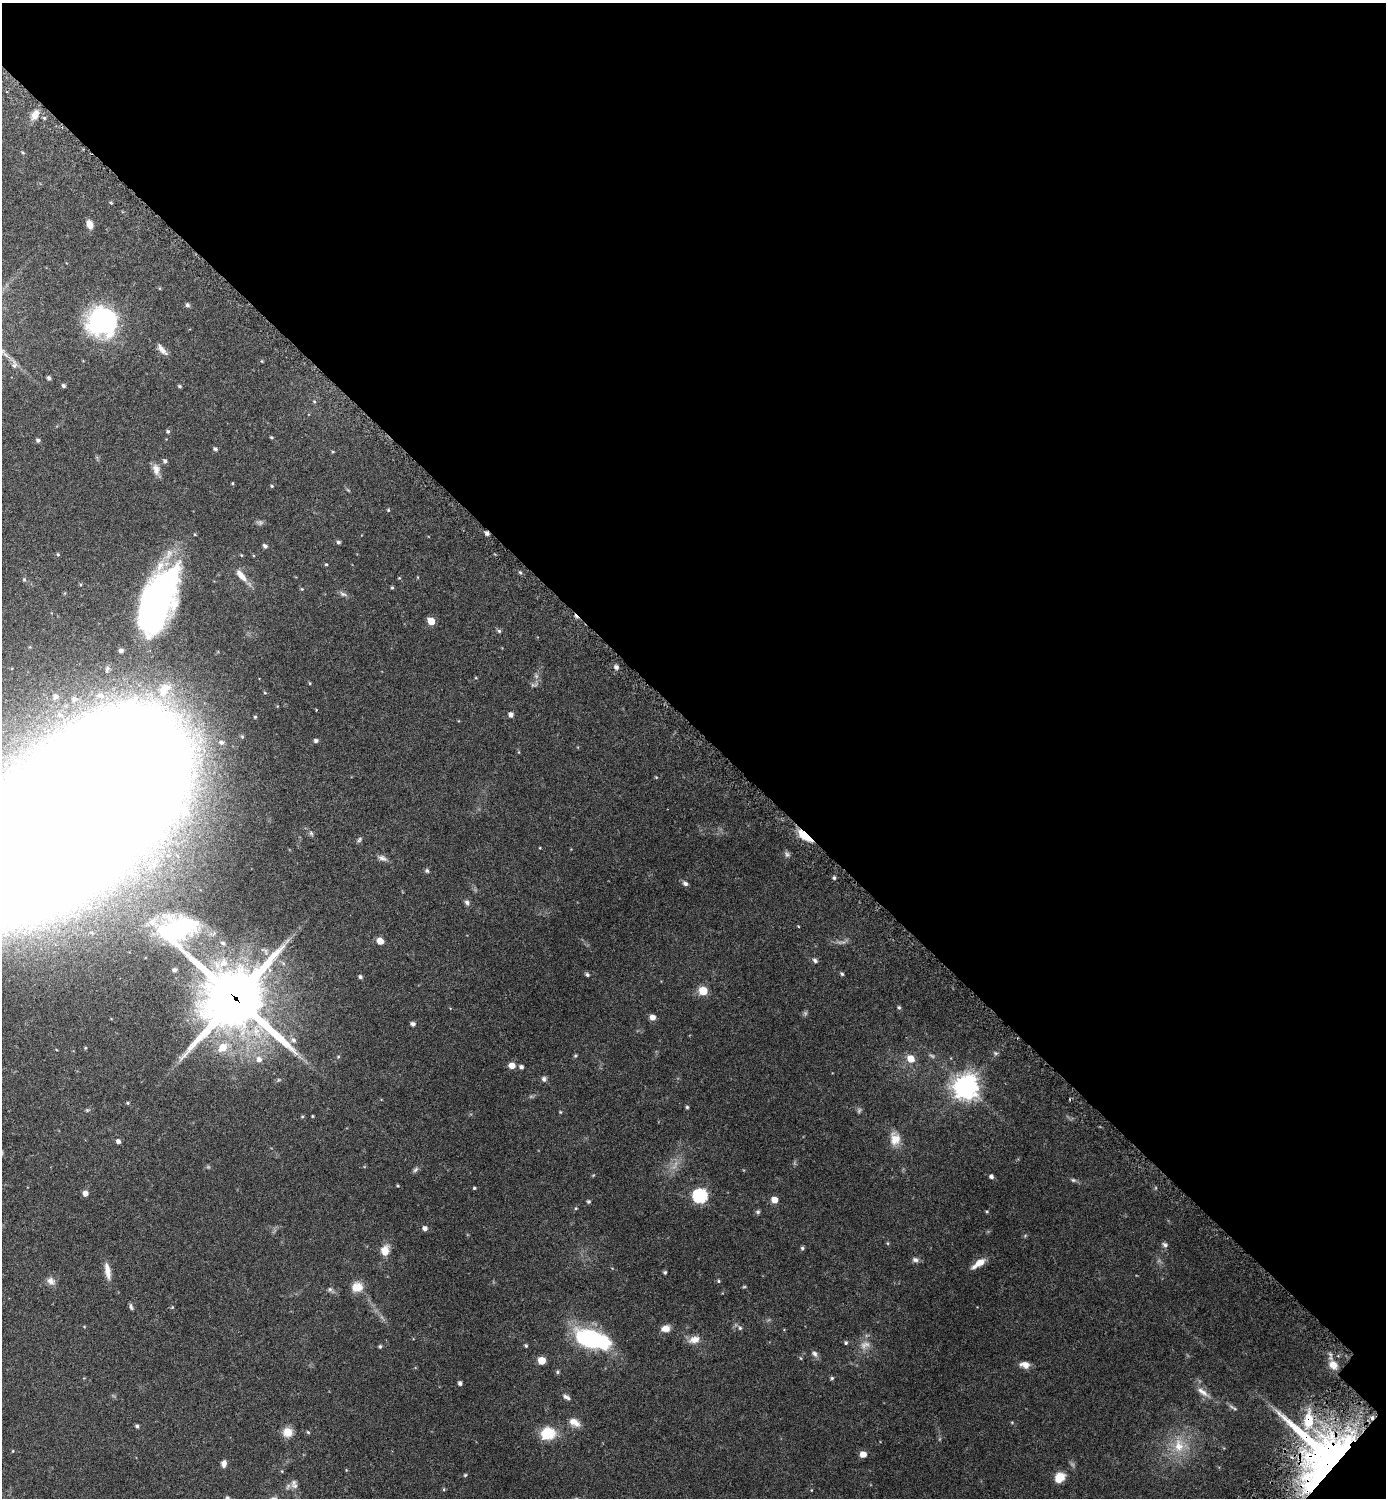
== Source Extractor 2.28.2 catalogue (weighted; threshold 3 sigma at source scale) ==
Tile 8 of 4 x 4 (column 4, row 2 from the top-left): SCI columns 4477-5860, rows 3021-4516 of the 6046 x 6043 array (HDU 1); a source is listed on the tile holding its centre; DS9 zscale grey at full resolution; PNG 1388 x 1500 px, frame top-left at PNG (2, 3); no overlay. Shown black and unused: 49% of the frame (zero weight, under 3 of 6 exposures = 1% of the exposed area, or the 3 px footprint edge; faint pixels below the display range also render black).
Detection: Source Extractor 2.28.2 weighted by HDU 2 'WHT'; one run over the whole footprint, this tile lists its part. Background 0.0801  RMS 0.0037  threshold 0.0151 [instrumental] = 3 sigma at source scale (4.09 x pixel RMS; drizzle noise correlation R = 1.36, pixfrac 0.8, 0.05/0.05 arcsec/px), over >= 5 px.
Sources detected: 132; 5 too faint to see at this stretch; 1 inside a brighter object's white glare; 3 cosmic-ray / hot-pixel residue — not listed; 3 inside a brighter listed object's ellipse — not listed separately; the other 120 listed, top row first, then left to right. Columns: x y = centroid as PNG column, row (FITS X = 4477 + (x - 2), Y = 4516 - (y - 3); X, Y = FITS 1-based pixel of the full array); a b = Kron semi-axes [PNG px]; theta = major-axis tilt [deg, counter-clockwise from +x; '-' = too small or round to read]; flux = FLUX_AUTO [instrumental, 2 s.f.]
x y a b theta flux
35 115 12 8 66 2.2
44 118 4 4 - 0.32
23 153 5 3 - 0.28
111 203 4 3 - 0.29
89 224 9 6 -72 2.1
187 305 6 5 - 0.56
103 321 27 25 27 45
162 350 17 6 -52 1.7
14 365 8 6 50 0.82
49 378 5 4 - 0.62
63 386 4 3 - 0.58
180 386 5 4 - 0.42
168 431 5 4 - 0.41
38 440 5 5 - 0.56
215 449 4 4 - 0.57
333 452 4 3 - 0.28
165 461 5 5 - 0.65
156 469 14 9 -77 1.9
272 486 4 4 - 0.3
487 533 5 4 - 0.93
338 542 5 4 - 0.59
265 546 5 4 - 0.76
58 554 5 4 - 0.32
520 572 4 4 - 0.4
241 575 19 7 -49 2.8
392 588 4 4 - 0.36
158 600 77 35 68 81
431 621 5 5 - 5.3
499 631 5 5 - 0.48
616 667 6 5 - 0.88
74 699 6 6 - 0.81
511 715 5 5 - 1.1
316 741 5 5 - 0.67
221 742 6 6 - 0.88
72 817 174 74 47 3600
804 836 22 7 -38 4.5
359 840 7 4 59 0.51
382 858 12 7 -22 1.2
427 871 6 5 - 0.49
834 878 4 4 - 0.46
685 883 7 5 -25 0.83
467 902 7 6 - 0.75
380 941 6 5 - 2.8
815 960 7 5 -53 0.62
174 970 4 4 - 0.68
587 974 5 4 - 0.54
842 974 4 4 - 0.48
360 977 4 4 - 0.61
703 991 6 5 - 8.3
235 998 39 22 -49 1800
899 1007 5 4 - 0.43
652 1017 6 5 - 1.6
413 1024 4 4 - 0.92
293 1040 8 7 - 1
223 1047 13 10 39 3.9
996 1053 6 5 - 0.47
910 1058 7 6 - 3.6
259 1059 8 7 - 1.6
512 1065 7 6 - 1.9
521 1067 5 4 - 0.74
544 1079 7 6 - 0.71
966 1086 8 8 - 270
128 1103 4 4 - 0.33
687 1107 4 4 - 0.42
312 1116 4 3 - 0.24
895 1139 16 13 -88 3.5
118 1141 5 5 - 0.88
415 1170 9 4 45 0.66
991 1177 4 4 - 0.81
1073 1180 7 4 -44 0.46
398 1186 4 3 - 0.27
474 1188 4 4 - 0.32
85 1193 5 5 - 1.6
700 1196 7 6 - 46
774 1200 6 5 - 2.8
588 1201 4 4 - 0.47
576 1208 5 3 - 0.28
758 1212 6 5 - 0.53
425 1228 5 5 - 1.1
1165 1245 7 5 -44 0.75
802 1248 5 5 - 0.45
385 1250 10 8 79 3.3
915 1260 8 6 -15 0.86
979 1263 17 6 34 3.2
107 1271 21 7 -80 2.7
665 1272 5 4 - 0.39
51 1281 11 9 -45 1.5
719 1281 5 3 - 0.31
357 1287 14 12 13 3.1
330 1289 6 5 - 0.58
131 1307 8 4 -73 0.59
665 1328 10 7 6 2.3
740 1328 5 5 - 0.47
588 1338 26 15 -26 34
694 1340 14 9 16 2.4
846 1343 4 4 - 0.42
380 1346 5 4 - 0.41
526 1346 5 4 - 0.37
815 1354 10 6 -57 0.88
541 1360 5 5 - 5.4
1025 1365 13 7 -11 1.8
1333 1365 12 11 - 2.5
557 1372 5 4 - 0.47
832 1378 5 4 - 0.41
460 1383 4 4 - 0.73
1202 1392 18 7 -37 2.1
566 1397 9 5 -29 0.96
574 1422 14 8 -27 2.6
137 1426 4 4 - 0.55
288 1432 10 10 - 3.3
308 1432 5 4 - 0.32
548 1433 13 11 14 9.2
1179 1446 18 12 -78 5.4
863 1454 5 5 - 2.7
1324 1458 57 46 -58 150
224 1464 7 6 - 1.4
465 1475 5 4 - 0.31
1060 1477 11 9 43 3.7
295 1486 10 7 -17 1.2
227 1498 5 4 - 0.54
Overlapping masked pixels (flux is a lower limit): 5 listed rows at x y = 487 533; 72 817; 804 836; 235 998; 1324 1458
Isophote crosses this tile's border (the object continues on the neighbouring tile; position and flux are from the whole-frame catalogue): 2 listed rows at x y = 72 817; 227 1498